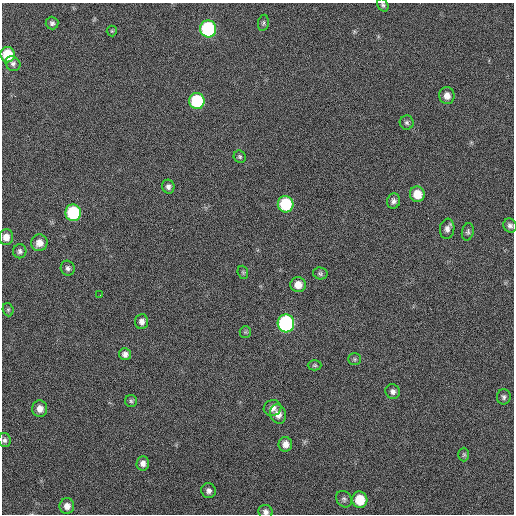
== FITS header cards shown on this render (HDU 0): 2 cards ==
NAXIS1  =                  512 / Axis length
NAXIS2  =                  512 / Axis length

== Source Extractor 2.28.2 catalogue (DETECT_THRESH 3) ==
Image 512 x 512 px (HDU 0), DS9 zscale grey, 1 PNG px = 1 image px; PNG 516 x 516 px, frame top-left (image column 1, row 512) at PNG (2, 3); each listed source drawn as its Kron ellipse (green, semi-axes under 4 px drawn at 4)
Background 47.9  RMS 5.1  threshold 15.2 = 3 sigma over >= 5 px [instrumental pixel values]
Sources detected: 49; all 49 listed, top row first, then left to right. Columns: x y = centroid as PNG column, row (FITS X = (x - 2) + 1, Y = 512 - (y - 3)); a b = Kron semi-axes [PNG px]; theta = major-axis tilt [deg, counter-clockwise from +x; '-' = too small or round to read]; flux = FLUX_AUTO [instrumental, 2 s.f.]
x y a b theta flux
383 5 7 5 -60 650
52 23 6 6 - 950
263 23 8 5 80 690
208 29 8 8 - 40000
112 31 5 5 - 440
8 55 8 7 - 11000
13 64 8 7 - 1000
447 96 8 7 - 2500
197 101 8 7 - 25000
407 123 7 7 - 800
240 157 6 5 - 620
168 187 7 6 - 1200
417 194 8 7 - 5600
393 201 8 6 74 1300
286 204 8 8 - 19000
73 213 8 8 - 26000
510 226 7 6 - 1100
447 229 10 7 82 1600
468 232 9 6 77 810
6 237 8 7 - 2700
39 243 8 8 - 2900
20 251 7 6 - 940
68 268 7 7 - 1000
243 272 7 5 -69 570
320 273 7 6 - 720
298 285 7 7 - 3600
100 295 2 2 - 170
8 310 7 5 -70 560
142 322 7 6 - 1600
286 323 9 8 - 63000
245 332 6 5 - 510
125 354 6 6 - 1400
355 359 6 6 - 630
315 365 7 5 -1 550
393 392 7 7 - 1300
504 397 8 7 - 900
131 401 6 6 - 650
272 408 9 8 - 1900
40 409 8 7 - 2300
278 414 10 8 -70 2500
5 440 7 6 - 940
285 444 7 7 - 2100
464 454 7 5 89 590
143 463 7 6 - 1700
208 491 7 7 - 1300
344 499 9 7 -53 1000
360 500 8 7 - 8700
67 506 8 7 - 2300
265 512 7 6 - 1300
At the frame edge (FLAGS 8, measured only in part): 2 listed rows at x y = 383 5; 265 512